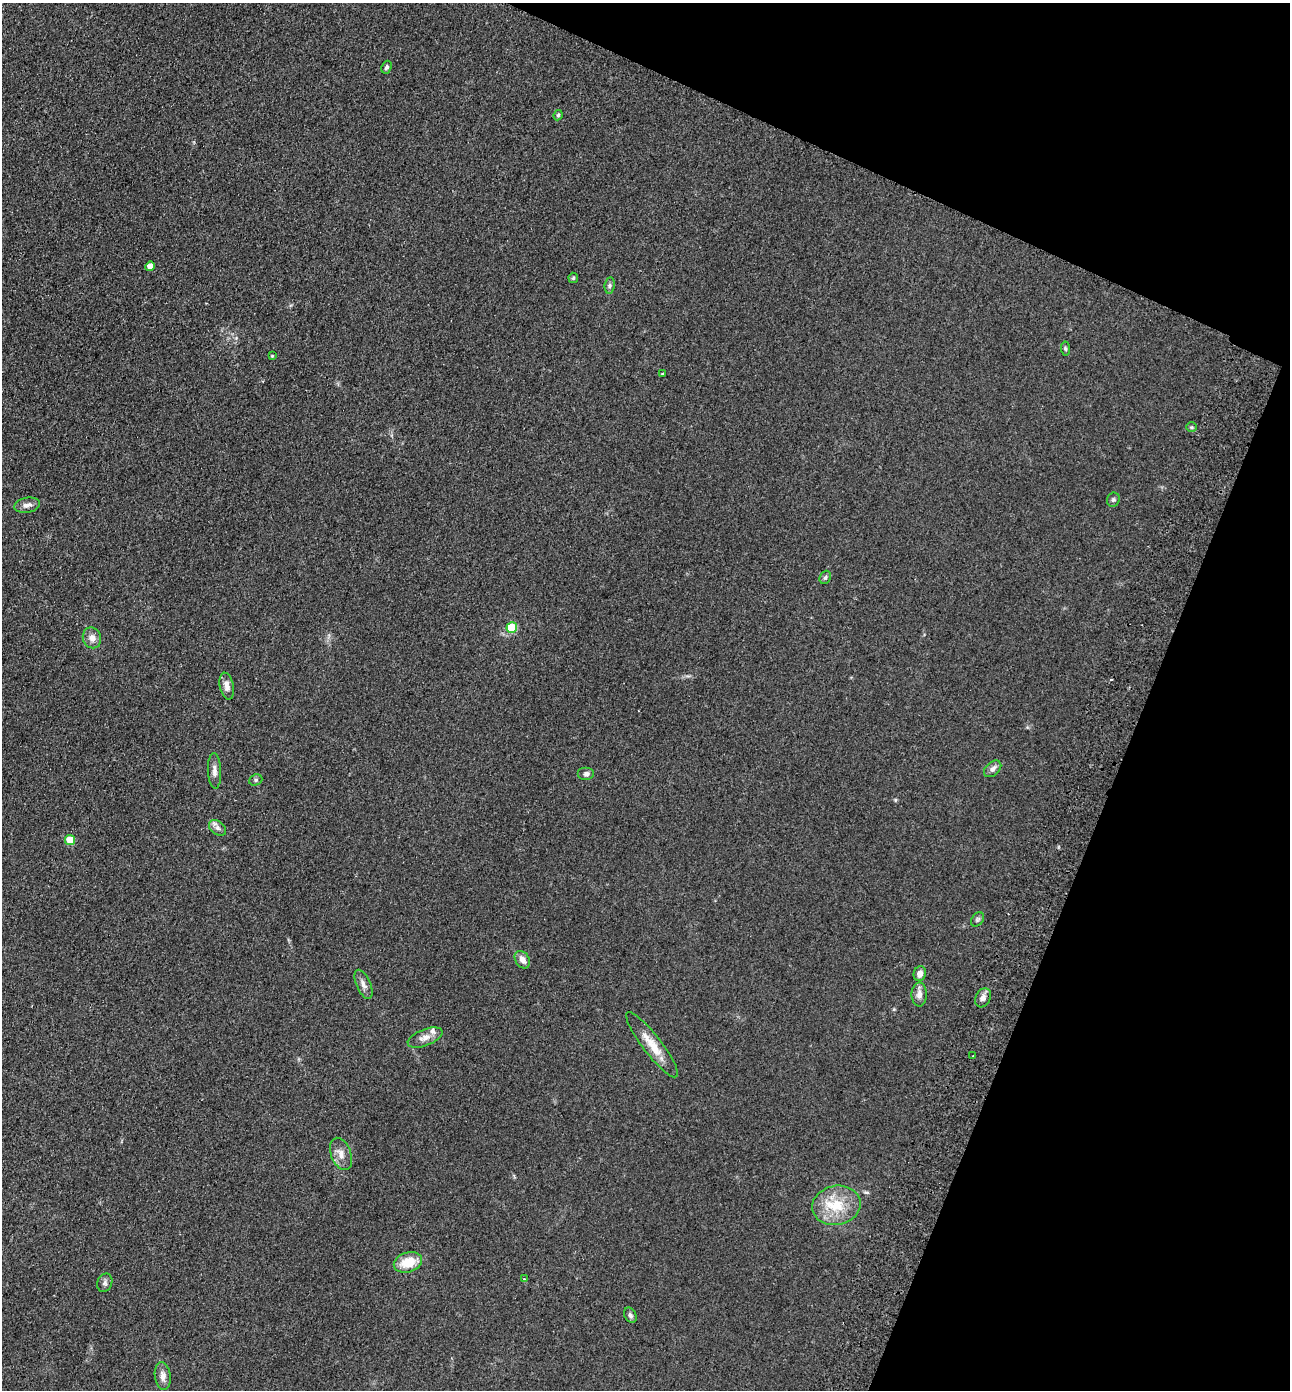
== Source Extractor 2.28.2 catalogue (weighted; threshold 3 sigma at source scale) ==
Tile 8 of 4 x 4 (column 4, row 2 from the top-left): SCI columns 4189-5476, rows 2801-4188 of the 5671 x 5601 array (HDU 1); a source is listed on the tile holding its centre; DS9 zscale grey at full resolution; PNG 1292 x 1392 px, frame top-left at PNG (2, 3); each listed source drawn as its Kron ellipse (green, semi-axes under 4 px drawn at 4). Shown black and unused: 20% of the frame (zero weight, under 2 of 3 exposures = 3% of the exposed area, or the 3 px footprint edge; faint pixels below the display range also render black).
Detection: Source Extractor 2.28.2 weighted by HDU 2 'WHT'; one run over the whole footprint, this tile lists its part. Background 0.12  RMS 0.011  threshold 0.0478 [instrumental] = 3 sigma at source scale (4.5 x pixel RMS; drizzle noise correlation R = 1.50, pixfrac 1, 0.05/0.05 arcsec/px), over >= 5 px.
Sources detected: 40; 2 cosmic-ray / hot-pixel residue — neither listed nor drawn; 1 inside a brighter listed object's ellipse — not listed separately; the other 37 listed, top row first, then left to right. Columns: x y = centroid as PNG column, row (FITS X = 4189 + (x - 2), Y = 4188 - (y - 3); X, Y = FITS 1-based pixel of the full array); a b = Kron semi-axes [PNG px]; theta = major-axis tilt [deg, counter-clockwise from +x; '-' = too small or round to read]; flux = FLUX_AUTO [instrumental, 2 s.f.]
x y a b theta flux
387 67 7 5 68 2.3
558 115 5 4 - 1.6
150 266 5 4 - 12
573 278 5 5 - 1.4
610 286 8 5 83 2.4
1065 348 7 4 -82 1.6
272 356 4 3 - 0.92
662 374 3 3 - 1.8
1191 427 5 5 - 1.5
1113 500 7 6 - 2.3
27 505 13 7 11 5
825 577 7 5 67 2.1
512 628 5 5 - 51
92 638 10 9 - 6.6
227 686 14 7 -78 6.1
993 769 10 6 42 4.3
214 771 18 6 -87 6
586 774 8 6 0 3
256 780 7 5 22 2
217 828 9 6 -41 4.2
70 840 5 5 - 25
977 919 8 5 55 2.2
522 960 9 7 -57 6.5
920 974 7 6 - 7
363 984 15 7 -66 5.2
919 994 12 7 89 6.2
983 998 10 7 61 5.3
425 1038 18 8 21 8.1
652 1045 40 9 -53 20
973 1056 2 2 - 1.1
341 1154 17 10 -70 9
836 1205 24 19 12 34
408 1262 14 10 17 23
524 1279 4 3 - 1
105 1283 9 7 66 3.2
630 1315 8 5 -62 2.9
163 1376 14 8 -83 6.5